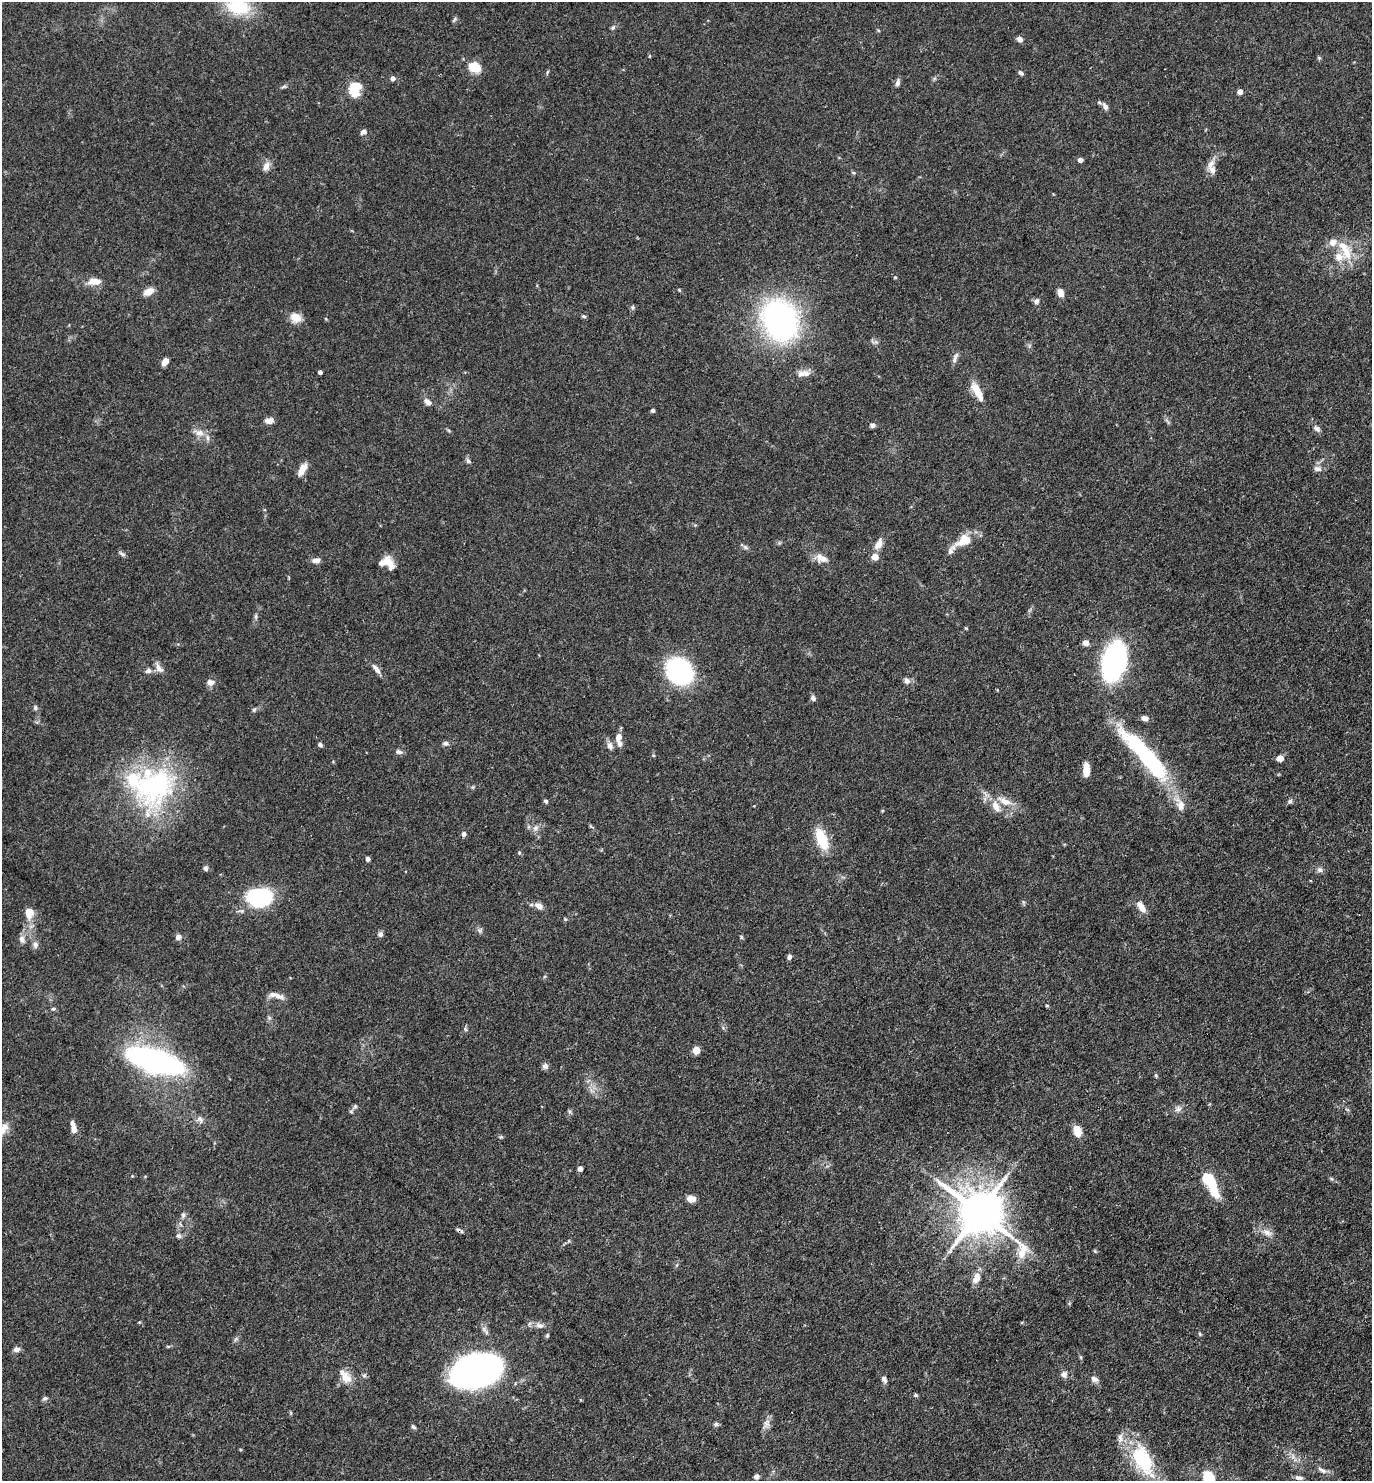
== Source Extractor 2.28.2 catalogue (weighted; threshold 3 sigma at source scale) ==
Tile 6 of 4 x 4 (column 2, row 2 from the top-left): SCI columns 1521-2890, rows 2961-4439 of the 5923 x 5919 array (HDU 1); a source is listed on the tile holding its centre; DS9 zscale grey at full resolution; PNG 1374 x 1483 px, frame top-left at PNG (2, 2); no overlay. Shown black and unused: <1% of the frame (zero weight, under 3 of 4 exposures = <1% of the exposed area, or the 3 px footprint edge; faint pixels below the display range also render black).
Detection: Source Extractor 2.28.2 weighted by HDU 2 'WHT'; one run over the whole footprint, this tile lists its part. Background 0.112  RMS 0.0043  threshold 0.0194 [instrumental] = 3 sigma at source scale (4.5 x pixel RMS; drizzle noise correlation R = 1.50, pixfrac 1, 0.05/0.05 arcsec/px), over >= 5 px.
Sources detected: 154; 1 cosmic-ray / hot-pixel residue — not listed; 13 inside a brighter listed object's ellipse — not listed separately; the other 140 listed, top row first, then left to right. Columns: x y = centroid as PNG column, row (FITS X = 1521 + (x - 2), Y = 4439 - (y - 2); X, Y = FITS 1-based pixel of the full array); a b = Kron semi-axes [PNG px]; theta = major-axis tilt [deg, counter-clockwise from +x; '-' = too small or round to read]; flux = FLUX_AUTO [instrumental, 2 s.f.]
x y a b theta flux
238 7 29 18 -12 21
454 20 8 4 55 0.69
613 27 8 5 62 0.91
1020 39 7 6 - 1.6
1319 58 5 5 - 0.55
474 67 14 11 -23 8.3
1021 73 6 4 -40 1
393 78 5 4 - 2.3
897 82 10 5 67 1.5
284 87 8 4 9 0.75
354 90 10 7 62 21
1240 92 4 4 - 4.1
1105 107 10 6 -58 1.8
363 132 8 6 29 1.3
1080 160 4 4 - 1.9
266 166 10 7 63 2.9
1211 167 21 9 -82 3.7
1346 252 24 14 -71 10
895 277 5 3 - 0.4
94 281 16 8 3 4.3
679 290 4 4 - 0.4
149 292 11 7 30 4.3
1061 293 9 6 -76 3.1
1036 301 7 6 - 1.3
633 307 5 5 - 0.71
584 316 7 4 -20 0.63
296 318 15 11 -26 4.4
780 320 44 35 -66 100
876 342 7 5 -43 1.1
955 358 16 5 68 1.7
165 362 8 5 50 3.2
320 372 4 4 - 1.5
804 373 18 8 8 3.5
977 391 25 8 -61 7
428 402 8 6 -44 2.6
653 410 4 4 - 1.3
269 421 9 6 3 2.6
872 425 6 5 - 1.3
1317 429 10 5 -32 1.3
199 433 14 8 -10 3.2
468 461 8 6 -56 1
303 469 15 7 60 4.5
1318 469 11 7 0 1.9
964 540 23 13 32 8.3
878 544 16 8 61 3.5
745 547 9 4 -36 0.96
122 554 10 4 -31 0.94
875 557 5 4 - 7
821 558 17 10 -21 4.1
316 560 10 6 2 2
388 563 18 10 -50 5.8
256 616 7 4 72 0.77
966 628 4 4 - 0.41
1086 643 6 6 - 2.8
1114 661 25 16 76 110
159 668 15 7 -53 2.4
376 669 15 6 -52 2.4
148 671 8 6 2 1.6
679 671 21 17 -47 73
907 681 8 7 - 1.8
211 682 10 8 2 2.2
813 698 6 5 - 1.3
35 708 7 5 -88 0.79
254 710 6 5 - 0.73
1145 718 8 5 -22 2.2
619 737 11 7 73 3.2
446 743 8 6 4 1.3
320 745 5 4 - 1.2
610 746 10 7 -69 2.1
399 752 10 6 -6 1.3
1147 757 65 14 -48 68
1280 758 7 6 - 2.8
1086 769 13 6 -89 5.9
154 786 63 52 45 75
546 801 6 4 -45 0.8
1005 801 21 9 -25 6
1290 801 8 5 41 1
1181 805 14 10 88 3.7
535 828 9 7 33 1.8
464 834 6 5 - 1.3
822 839 25 12 -68 13
519 853 5 4 - 0.51
368 859 5 5 - 1.1
206 868 6 5 - 1.1
1320 870 8 7 - 1.3
259 897 31 22 -2 28
539 906 10 7 -30 2.7
1141 907 16 7 -57 3.8
29 912 10 8 88 6
479 930 6 6 - 0.99
380 934 7 6 - 1.3
178 937 8 7 - 1.6
741 937 6 4 -72 0.55
22 939 10 7 -65 1.9
35 945 9 7 83 1.7
789 957 6 5 - 1.1
275 995 21 6 -14 3.2
1047 1006 5 3 - 0.4
53 1009 5 4 - 0.69
465 1029 6 4 -70 0.66
696 1050 6 5 - 5.4
155 1061 39 15 -17 160
545 1066 7 7 - 1.5
1156 1075 7 3 -90 0.52
355 1106 6 5 - 0.78
1178 1109 10 7 36 1.8
200 1119 10 7 -42 1.6
3 1128 18 11 24 4.7
74 1130 12 7 -78 2.4
1077 1131 12 8 -73 5.7
501 1137 5 5 - 0.59
580 1169 4 4 - 2.7
1210 1182 26 9 -61 26
691 1199 9 6 -3 3.3
979 1212 14 12 -34 1800
183 1215 7 5 -46 0.97
1267 1232 15 8 -25 3
179 1236 7 6 - 1.1
1021 1249 38 17 -75 12
976 1278 11 7 62 4.4
539 1325 13 7 -14 2.2
1200 1334 5 4 - 0.52
547 1335 6 4 70 0.64
16 1349 8 6 6 1.8
1081 1357 6 4 -89 0.54
476 1371 34 20 16 240
1064 1374 8 8 - 1.8
345 1377 17 13 -54 5.3
884 1379 9 6 -65 1.5
1094 1379 9 7 -29 2
915 1395 5 4 - 0.62
45 1398 8 5 11 0.95
716 1424 7 5 19 0.99
767 1424 12 10 71 2.5
413 1427 7 4 -44 0.84
1143 1460 45 22 -64 29
1322 1470 14 6 -29 2
756 1477 5 5 - 1.6
1209 1478 13 11 -60 13
1299 1478 12 5 -9 1.4
Isophote crosses this tile's border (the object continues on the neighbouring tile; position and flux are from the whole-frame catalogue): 4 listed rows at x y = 238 7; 3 1128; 1143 1460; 1209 1478